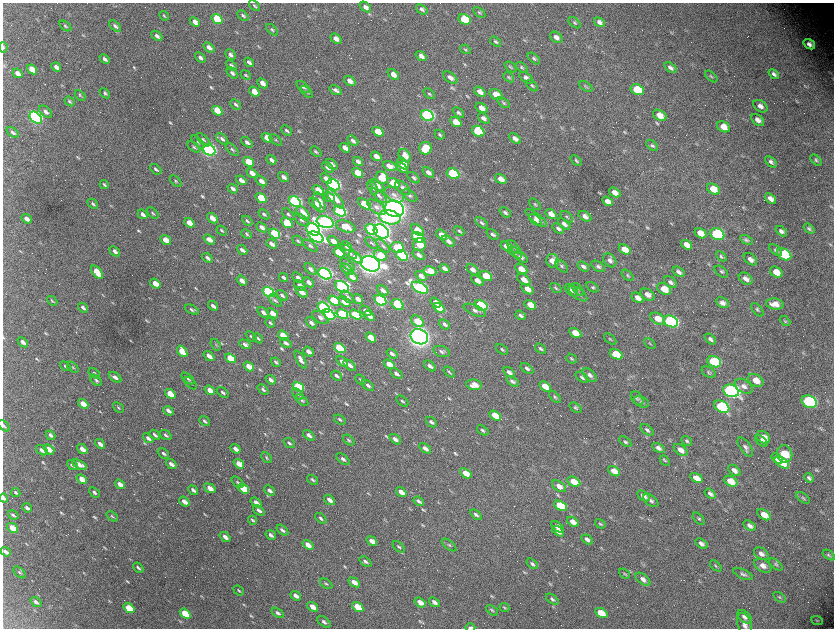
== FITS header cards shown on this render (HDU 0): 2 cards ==
NAXIS1  =                 1663 / length of data axis 1
NAXIS2  =                 1252 / length of data axis 2

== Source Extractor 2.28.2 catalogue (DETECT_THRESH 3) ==
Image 1663 x 1252 px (HDU 0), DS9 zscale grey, zoomed out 1/2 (1 PNG px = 2 x 2 image px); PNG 836 x 630 px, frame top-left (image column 2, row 1251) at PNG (3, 3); each listed source drawn as its Kron ellipse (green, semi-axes under 4 px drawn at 4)
Background 2960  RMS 54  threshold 161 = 3 sigma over >= 5 px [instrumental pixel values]
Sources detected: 776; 87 cannot appear on this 1/2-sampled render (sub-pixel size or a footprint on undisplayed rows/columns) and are neither listed nor drawn; of the other 689, the 500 brightest by FLUX_AUTO listed and drawn (189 fainter detections omitted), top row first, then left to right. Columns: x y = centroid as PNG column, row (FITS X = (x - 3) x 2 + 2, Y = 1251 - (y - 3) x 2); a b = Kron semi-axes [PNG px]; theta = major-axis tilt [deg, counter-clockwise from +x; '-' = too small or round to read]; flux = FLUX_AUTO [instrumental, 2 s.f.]
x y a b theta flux
254 6 6 3 -43 1.9e+04
365 7 6 4 -39 5.5e+04
422 9 6 4 -38 3.3e+04
479 12 7 4 -37 2.1e+04
164 16 5 2 - 1.5e+04
243 16 6 3 -42 2.3e+04
217 19 6 4 -35 5.0e+05
464 19 6 5 - 4.1e+05
195 22 5 4 - 6.7e+04
599 22 6 4 -35 4.9e+04
575 23 7 4 -39 1.9e+04
65 26 7 4 -37 2.2e+04
115 26 7 4 -42 3.0e+04
272 30 7 3 -43 1.9e+04
157 36 6 4 -42 3.6e+04
556 37 7 5 -35 6.2e+04
336 39 6 4 -39 7.0e+04
496 42 6 4 -35 2.3e+04
809 44 6 4 -34 6.2e+04
3 47 5 3 - 1.7e+04
209 47 6 4 -39 6.2e+04
465 49 6 3 -30 1.6e+04
230 55 6 4 -47 3.9e+04
421 56 6 4 -38 5.3e+04
200 58 6 3 -41 3.9e+04
534 58 7 4 -41 2.3e+04
105 59 6 3 -44 3.7e+04
249 62 5 3 - 4.0e+04
231 65 6 3 -41 3.0e+04
56 67 5 3 - 5.0e+04
510 67 7 3 -40 1.6e+04
522 67 6 4 -38 1.8e+04
670 68 7 4 -37 3.7e+04
32 69 5 4 - 1.6e+05
18 73 5 3 - 5.9e+04
232 73 7 4 -44 2.9e+04
774 74 6 3 -41 3.5e+04
246 75 5 3 - 1.6e+04
393 75 6 4 -40 9.5e+04
711 76 7 3 -41 1.7e+04
509 77 6 3 -41 1.5e+04
450 78 8 5 -36 5.9e+04
526 78 7 4 -38 5.2e+04
350 81 6 4 -37 7.5e+04
262 83 6 4 -41 7.5e+04
532 86 7 3 -43 1.9e+04
586 86 7 4 -32 1.8e+04
303 87 8 4 -38 3.0e+04
336 90 6 3 -32 4.2e+04
637 90 7 5 -25 4.3e+05
254 92 6 4 -38 1.8e+05
307 92 7 3 -41 2.0e+04
480 92 6 4 -37 8.5e+04
105 93 6 3 -42 2.2e+04
429 94 6 3 -39 1.6e+04
80 95 6 3 -46 1.6e+04
496 95 7 5 -32 1.3e+05
70 101 5 3 - 2.0e+04
503 103 7 4 -35 1.9e+04
236 104 6 3 -43 2.3e+04
760 106 8 5 -35 6.0e+04
482 108 6 4 -34 8.2e+04
217 111 6 4 -36 3.3e+05
46 112 8 4 -41 4.8e+04
458 112 6 3 -42 2.6e+04
427 115 7 5 -28 2.8e+06
660 115 7 5 -30 1.2e+05
36 118 7 5 -42 3.8e+06
484 118 6 4 -39 4.9e+04
758 120 7 4 -40 6.9e+04
456 122 6 4 -35 2.1e+05
723 127 7 5 -29 1.5e+05
287 131 6 3 -42 2.3e+04
478 131 6 5 - 7.1e+05
13 132 7 3 -37 2.8e+04
378 132 6 4 -34 2.5e+05
440 135 5 3 - 1.8e+04
267 138 6 4 -34 1.6e+05
515 138 7 4 -34 6.7e+04
222 139 7 4 -41 3.5e+04
203 140 8 4 -43 3.0e+04
276 140 7 3 -40 1.8e+04
353 141 6 3 -41 3.7e+04
198 142 8 3 -46 2.1e+04
247 142 7 3 -39 4.1e+04
652 145 7 4 -42 2.6e+04
194 147 7 4 -40 2.1e+04
345 148 6 3 -38 7.9e+04
425 148 6 6 - 3.3e+05
209 150 7 5 -33 4.4e+06
232 150 8 4 -41 2.2e+04
316 152 6 3 -42 2.0e+04
376 156 5 3 - 8.9e+04
405 156 7 5 -51 1.1e+05
271 160 5 3 - 4.4e+04
816 160 7 3 -44 2.2e+04
576 161 6 3 -42 2.1e+04
248 162 6 4 -37 2.1e+05
358 162 5 3 - 4.4e+04
771 162 7 4 -43 3.4e+04
332 164 6 4 -41 3.9e+04
403 164 7 4 -41 1.5e+05
389 166 7 4 -20 9.3e+04
328 167 7 4 -40 4.6e+04
402 168 7 3 -40 5.4e+04
156 169 6 3 -40 2.7e+04
428 172 7 4 -38 5.5e+04
252 173 6 3 -39 9.3e+04
358 173 6 4 -35 2.5e+05
453 174 6 5 - 1.1e+06
284 177 6 3 -39 4.5e+04
326 178 6 3 -39 6.7e+04
382 178 6 6 - 2.2e+05
414 178 7 4 -41 3.1e+04
501 179 6 4 -35 1.1e+05
241 180 6 3 -37 7.1e+04
176 181 7 4 -43 1.9e+04
261 181 6 4 -37 6.8e+04
393 183 6 4 -30 3.2e+05
104 185 5 2 - 1.7e+04
334 185 6 5 - 3.6e+06
377 186 8 4 -37 6.6e+04
373 188 7 3 -62 2.9e+04
403 188 9 5 -43 5.2e+04
233 189 5 3 - 4.4e+04
713 189 7 5 -32 1.8e+05
318 190 6 4 -37 1.6e+05
615 193 6 4 -34 8.5e+04
394 195 10 6 -32 6.1e+04
379 196 9 4 -43 3.5e+04
410 196 8 4 -35 2.9e+04
330 197 5 3 - 6.5e+04
261 198 6 4 -35 4.2e+05
335 199 12 4 -48 1.2e+05
770 199 6 4 -39 6.5e+04
608 201 6 4 -33 8.3e+04
295 202 6 4 -34 2.7e+06
319 202 10 5 -74 1.2e+05
93 204 6 3 -43 2.0e+04
315 204 7 3 -42 7.1e+04
365 204 7 4 -36 5.5e+05
535 204 7 4 -44 1.9e+04
376 207 10 5 -36 5.4e+04
394 209 10 8 -23 1.2e+07
340 211 6 4 -32 2.1e+06
153 213 7 3 -44 1.6e+04
303 213 8 5 -50 1.6e+05
505 213 6 3 -38 2.7e+04
143 214 5 3 - 4.5e+04
264 214 6 3 -42 2.1e+04
288 214 7 4 -43 2.4e+04
551 214 6 4 -35 9.7e+04
585 216 7 4 -36 5.3e+04
390 217 11 7 -11 5.9e+05
567 217 7 4 -42 2.2e+04
212 218 6 3 -42 9.7e+04
536 218 13 4 -39 5.8e+04
27 219 5 3 - 7.3e+04
302 220 9 4 -36 3.4e+04
535 220 7 3 -43 3.1e+04
247 221 6 3 -42 2.1e+04
325 222 9 5 -19 4.8e+06
189 223 5 3 - 1.3e+05
287 223 6 4 -34 5.7e+05
482 223 7 4 -38 2.7e+04
564 224 7 4 -38 4.7e+04
346 226 10 5 -21 1.2e+05
262 227 6 3 -38 5.9e+04
313 229 7 5 -34 4.6e+06
371 229 6 5 - 2.1e+06
558 229 6 4 -38 3.4e+04
809 229 6 3 -39 2.1e+04
222 230 6 2 -38 1.7e+04
417 230 7 4 -37 1.4e+05
381 231 8 6 -37 6.5e+06
459 231 5 3 - 1.9e+04
781 231 6 4 -39 4.0e+04
275 233 6 4 -37 7.7e+05
700 233 6 4 -31 1.4e+05
247 234 6 3 -43 1.6e+04
493 234 7 4 -38 2.9e+04
717 234 7 5 -22 1.3e+06
441 235 6 4 -38 8.5e+04
316 237 8 4 -25 3.8e+06
418 237 7 4 -32 8.4e+05
209 239 6 3 -36 9.1e+04
166 240 6 3 -37 1.7e+05
746 240 7 4 -27 2.6e+04
298 241 6 3 -43 1.6e+04
333 241 6 4 -36 8.1e+04
448 241 7 4 -37 5.7e+04
371 243 7 3 -41 1.7e+04
272 244 6 3 -38 5.7e+04
419 245 6 6 - 2.3e+05
686 245 6 4 -34 9.2e+04
310 246 8 4 -36 3.2e+04
347 246 6 3 -41 5.6e+04
383 246 8 3 -45 2.2e+04
507 246 6 4 -32 1.3e+05
397 247 7 5 -8 3.7e+05
514 247 8 4 -46 2.8e+04
625 249 6 4 -32 1.4e+05
242 250 5 3 - 4.8e+04
776 250 7 4 -38 2.4e+04
115 251 6 3 -40 4.1e+04
348 252 10 3 -41 3.7e+04
515 252 8 4 -37 2.8e+04
339 253 6 4 -34 5.7e+05
784 254 7 5 -29 5.2e+05
380 255 7 4 -30 2.5e+05
419 255 7 4 -36 4.3e+04
402 256 6 4 -32 1.2e+06
721 256 6 4 -42 2.3e+04
356 257 8 4 -38 1.0e+05
521 257 7 4 -37 4.2e+04
207 258 6 3 -39 3.3e+04
750 259 7 5 -37 6.1e+04
610 260 8 5 -53 4.9e+04
553 261 7 6 - 1.5e+05
370 264 10 7 -19 1.0e+07
347 265 9 4 -39 3.3e+04
562 266 7 4 -47 2.5e+04
598 266 7 4 -33 3.2e+04
583 267 6 4 -37 3.2e+04
445 268 5 3 - 5.6e+04
310 269 7 4 -43 3.4e+04
347 269 7 4 -39 4.3e+04
521 269 7 4 -33 1.2e+05
473 270 7 4 -37 5.5e+04
430 271 6 4 -10 1.5e+05
97 272 8 4 -52 2.6e+05
679 272 6 4 -33 4.2e+04
721 272 8 4 -36 2.5e+04
776 272 7 5 -33 1.6e+05
325 274 7 5 -32 4.9e+06
628 275 7 3 -43 1.6e+04
421 276 6 4 -36 7.1e+04
486 276 6 4 -30 3.1e+05
352 277 6 3 -38 8.0e+04
284 278 5 2 - 2.8e+04
298 278 6 3 -39 3.6e+04
746 279 7 5 -35 6.3e+04
524 280 7 4 -35 9.8e+04
242 281 6 3 -37 7.8e+04
477 281 7 4 -33 7.4e+04
308 282 6 3 -41 4.5e+04
670 282 7 4 -37 3.9e+04
155 284 5 3 - 1.6e+05
300 285 7 4 -39 6.2e+04
342 287 7 5 -33 2.4e+06
593 287 7 4 -31 1.8e+04
420 288 9 5 -29 3.2e+06
556 288 6 3 -34 1.6e+04
527 289 7 4 -34 1.1e+05
578 289 7 3 -48 1.8e+04
664 289 7 5 -29 1.8e+05
383 290 6 4 -37 4.8e+04
571 290 8 4 -43 3.0e+04
268 292 6 4 -33 2.4e+06
302 292 6 4 -37 1.0e+05
578 294 11 5 -36 4.7e+04
282 295 6 3 -38 2.9e+04
647 295 8 5 -33 6.9e+04
348 297 8 4 -41 4.4e+04
638 298 6 4 -33 8.5e+04
358 299 5 3 - 7.4e+04
275 300 8 4 -43 2.5e+04
334 300 6 4 -33 8.0e+05
380 300 6 4 -32 1.9e+06
52 301 6 3 -42 1.5e+04
345 302 6 4 -36 1.5e+05
436 302 6 3 -33 7.6e+04
722 303 7 5 -25 5.2e+04
398 304 6 5 - 1.0e+06
775 304 9 5 -9 1.2e+05
530 305 6 4 -31 1.6e+05
213 306 5 3 - 4.7e+04
481 306 7 5 -29 1.6e+06
83 308 6 3 -39 3.9e+04
324 308 6 4 -31 2.6e+06
439 308 6 4 -34 1.9e+05
192 310 7 3 -25 2.3e+04
475 310 12 5 -23 4.2e+04
757 310 8 4 -49 2.3e+04
366 311 6 3 -37 8.1e+04
263 312 6 3 -39 5.0e+04
273 313 6 4 -38 9.2e+04
342 314 6 4 -33 9.9e+05
329 315 6 4 -30 2.0e+06
356 315 6 4 -33 6.1e+05
521 315 6 3 -37 3.1e+04
369 316 6 3 -36 6.7e+04
320 317 9 5 -35 4.9e+04
658 319 8 5 -27 1.4e+05
417 321 7 5 -38 2.3e+05
671 321 7 5 -24 2.5e+06
785 321 6 3 -43 1.6e+04
270 323 5 3 - 2.0e+04
311 323 6 4 -49 3.9e+04
445 324 6 3 -40 3.2e+04
575 333 6 4 -30 1.9e+05
251 336 6 3 -43 1.6e+04
283 336 6 3 -37 1.9e+05
419 337 9 7 -25 9.4e+06
258 338 5 3 - 1.7e+04
371 338 6 3 -35 1.8e+05
610 339 7 4 -40 1.8e+04
710 339 6 4 -42 3.3e+04
23 342 6 3 -42 4.7e+04
286 343 6 3 -36 3.8e+04
650 343 6 4 -41 1.6e+04
245 344 6 4 -29 4.4e+04
216 345 7 3 -60 1.5e+04
340 348 6 4 -34 8.6e+05
502 349 7 3 -37 2.2e+04
541 349 6 3 -36 2.5e+04
182 351 6 4 -51 2.3e+05
442 351 9 5 -16 3.2e+04
308 352 6 3 -39 6.6e+04
392 354 6 3 -37 3.5e+04
616 354 7 4 -27 3.9e+05
209 356 6 3 -38 6.8e+04
230 358 6 3 -36 3.8e+05
571 359 6 3 -39 1.6e+04
301 360 10 4 -61 5.9e+04
276 362 5 3 - 2.3e+04
342 362 7 4 -37 6.8e+04
714 362 7 5 -23 1.1e+06
389 364 6 3 -35 1.7e+05
350 365 7 3 -39 4.6e+04
65 366 6 3 -41 1.8e+04
249 366 6 3 -35 1.5e+05
430 366 7 3 -39 4.1e+04
73 367 7 3 -41 1.6e+04
527 368 7 4 -35 3.6e+04
449 372 7 3 -41 1.8e+04
509 372 6 3 -34 4.4e+04
709 372 7 5 -30 2.5e+04
94 373 6 3 -39 2.1e+04
396 374 7 4 -37 3.8e+04
590 375 8 5 -41 4.4e+04
336 376 6 3 -39 2.8e+04
115 377 7 3 -35 4.5e+04
582 377 7 4 -37 2.4e+04
188 379 7 3 -39 1.7e+04
96 380 7 4 -43 2.7e+04
271 380 5 3 - 5.1e+04
360 380 6 3 -42 1.6e+04
756 380 8 6 -30 1.5e+05
512 381 7 4 -33 3.2e+04
190 383 7 3 -44 1.5e+04
368 385 7 3 -37 3.1e+04
474 385 8 5 -8 1.0e+05
545 386 6 4 -32 1.6e+05
744 386 10 6 -34 6.5e+04
298 387 6 4 -34 1.0e+06
210 390 6 3 -37 1.4e+05
263 390 6 3 -39 2.2e+04
731 391 8 6 -21 5.3e+06
223 392 7 3 -40 2.4e+04
170 394 6 3 -37 2.7e+05
298 394 7 3 -43 1.6e+04
555 397 7 4 -46 2.2e+04
637 398 8 5 -52 2.4e+04
302 400 7 3 -40 2.2e+04
402 401 7 3 -39 2.0e+04
641 402 8 5 -22 2.5e+04
809 402 8 5 -24 2.4e+06
83 404 6 3 -39 2.0e+05
722 407 8 5 -29 1.3e+06
118 408 6 3 -41 1.7e+04
575 408 7 4 -37 2.2e+04
168 411 5 3 - 5.0e+04
495 415 6 4 -33 2.1e+05
340 420 6 3 -37 2.0e+04
205 421 6 3 -39 2.6e+04
431 422 6 3 -42 2.7e+04
4 426 7 3 -44 1.9e+04
483 430 6 3 -36 2.2e+04
647 430 7 3 -37 2.6e+04
51 435 5 3 - 3.0e+04
155 435 6 3 -39 3.2e+04
166 435 6 3 -37 2.5e+04
309 435 6 3 -40 4.1e+04
763 437 7 5 -37 1.4e+05
148 438 6 3 -40 3.8e+04
395 439 7 3 -37 5.6e+04
349 440 6 3 -40 1.6e+04
687 441 6 3 -36 1.9e+04
761 441 7 3 -39 2.6e+04
625 442 7 4 -36 2.1e+04
289 443 6 3 -37 2.2e+04
100 444 5 3 - 6.3e+04
745 447 11 5 -55 4.1e+04
425 448 7 4 -36 5.8e+04
658 448 6 4 -33 5.5e+04
49 449 6 3 -37 1.2e+05
82 449 6 3 -38 1.1e+05
236 449 5 3 - 6.1e+04
42 450 6 3 -35 5.2e+04
681 450 8 5 -37 9.3e+04
163 453 6 3 -41 2.5e+04
785 454 9 7 -75 3.3e+05
266 458 6 3 -47 1.7e+04
777 458 6 4 -34 3.1e+05
343 459 8 4 -37 3.8e+04
665 461 6 4 -49 1.7e+04
782 463 8 4 -34 2.6e+05
171 464 6 3 -38 5.4e+04
239 464 6 3 -37 1.3e+05
72 465 6 3 -39 5.1e+04
79 465 8 3 -26 9.0e+04
734 470 7 4 -39 5.8e+04
614 471 7 4 -33 1.3e+05
466 473 6 4 -34 1.5e+05
696 478 7 4 -33 1.3e+05
809 478 5 3 - 2.6e+04
82 479 6 3 -37 1.4e+05
313 480 6 3 -35 2.1e+04
731 481 7 5 -28 1.9e+05
238 482 7 3 -42 1.9e+04
574 482 7 4 -28 2.4e+05
120 484 5 3 - 1.1e+05
559 486 8 4 -35 8.3e+04
210 488 6 3 -37 1.1e+05
243 489 6 3 -35 4.2e+05
193 490 5 3 - 3.9e+04
270 490 6 3 -41 4.1e+04
16 492 5 3 - 2.1e+04
94 492 6 3 -41 2.7e+04
401 492 6 3 -36 9.0e+04
710 494 6 4 -36 4.1e+04
644 496 7 4 -33 7.5e+04
4 498 5 3 - 3.0e+04
803 498 8 4 -34 1.9e+04
329 500 6 3 -38 6.1e+04
419 501 5 3 - 3.2e+04
651 501 9 5 -38 3.7e+04
184 502 6 3 -38 9.3e+04
256 503 6 3 -38 8.0e+04
560 506 7 4 -31 5.6e+05
27 508 5 3 - 3.5e+04
259 510 6 3 -39 4.1e+04
13 515 6 3 -33 2.4e+04
476 515 6 3 -38 3.3e+04
764 515 7 4 -32 1.4e+05
112 516 6 3 -38 1.6e+04
321 518 6 3 -40 2.7e+04
699 519 7 4 -47 2.0e+04
253 520 5 2 - 2.0e+04
573 522 6 4 -34 9.5e+04
600 524 6 3 -34 1.8e+04
750 526 7 4 -32 4.9e+04
557 527 7 4 -37 1.0e+05
13 528 6 4 -39 1.8e+05
282 530 7 3 -38 3.2e+04
558 531 6 3 -36 7.5e+04
271 535 5 3 - 3.5e+04
225 537 6 3 -38 5.4e+04
587 539 6 3 -32 4.6e+04
372 541 6 3 -37 9.6e+04
701 544 7 4 -31 4.7e+04
308 545 6 3 -38 1.1e+05
449 545 8 4 -37 2.2e+04
399 547 7 3 -42 2.1e+04
6 552 5 3 - 5.1e+04
761 554 8 5 -34 5.3e+04
829 555 7 4 -34 2.1e+04
365 562 7 4 -38 3.0e+04
532 564 6 4 -38 2.8e+04
776 564 8 4 -39 2.1e+04
716 566 7 3 -45 1.6e+04
763 566 9 6 -31 8.1e+04
138 568 6 3 -43 2.6e+04
19 572 7 3 -42 1.9e+04
624 574 6 3 -39 1.5e+04
743 574 10 4 -24 3.4e+04
643 579 8 5 -38 5.9e+04
354 582 6 3 -35 8.9e+04
326 584 7 3 -32 1.6e+04
239 591 6 2 -42 1.6e+04
296 596 6 3 -36 6.7e+04
779 597 7 4 -34 1.8e+04
552 599 7 4 -37 2.4e+04
36 602 6 3 -37 4.0e+04
420 602 6 3 -36 1.1e+05
434 602 6 3 -38 4.8e+04
313 607 6 3 -37 1.1e+05
358 607 6 4 -34 2.9e+05
504 607 5 3 - 1.5e+04
129 608 6 4 -38 4.2e+05
492 610 7 3 -38 1.7e+04
278 613 7 3 -34 3.3e+04
601 613 7 4 -30 2.5e+05
185 614 6 4 -36 4.9e+05
744 617 8 5 -41 4.8e+04
817 620 6 4 -22 1.6e+04
324 622 8 4 -38 3.8e+04
745 624 12 7 -72 6.7e+04
470 627 5 2 - 4.0e+04
At the frame edge (FLAGS 8, measured only in part): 5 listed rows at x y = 3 47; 4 426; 4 498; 745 624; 470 627
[189 fainter detections neither listed nor drawn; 87 sub-pixel or undisplayed-footprint detections neither listed nor drawn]